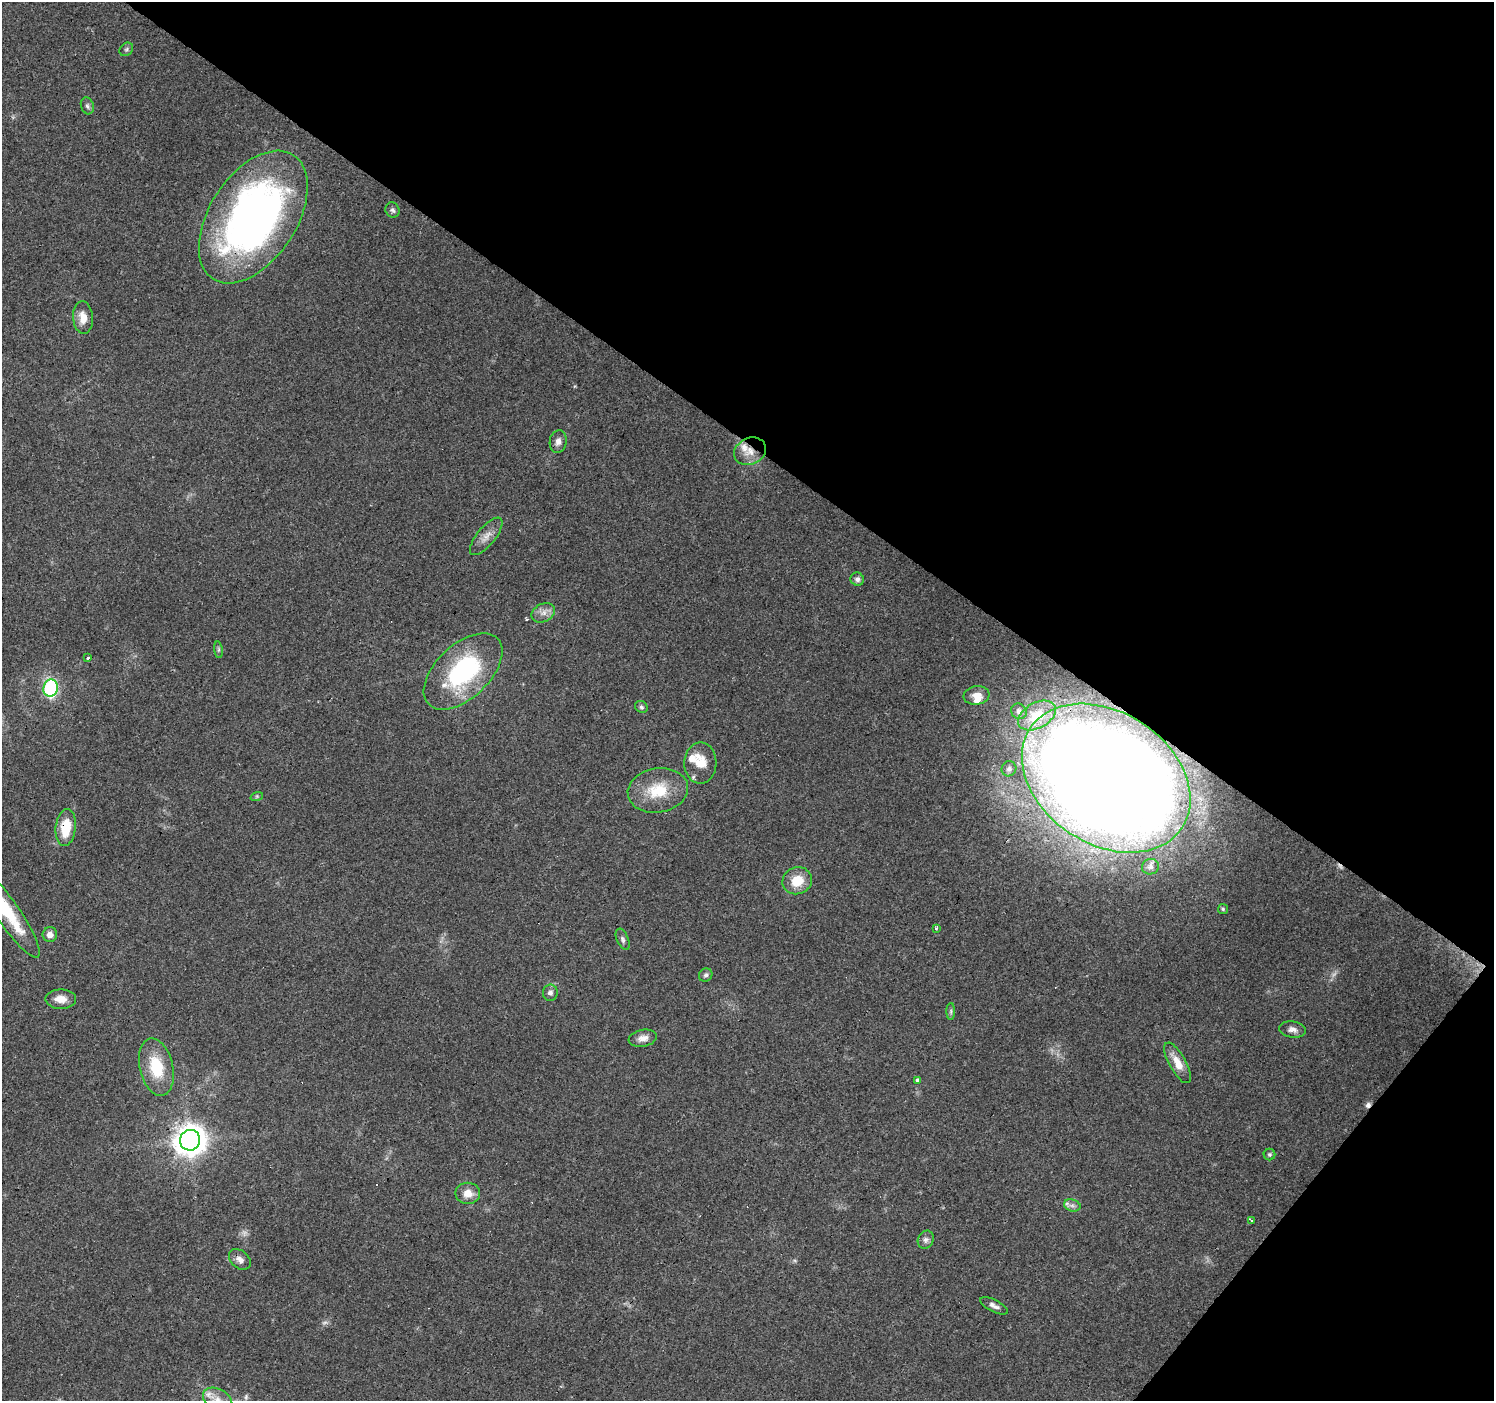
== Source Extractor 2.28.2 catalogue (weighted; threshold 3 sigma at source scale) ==
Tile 8 of 4 x 4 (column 4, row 2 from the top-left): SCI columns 4475-5966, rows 2969-4367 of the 5968 x 6005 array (HDU 1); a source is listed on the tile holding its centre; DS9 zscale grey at full resolution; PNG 1496 x 1403 px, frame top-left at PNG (2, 2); each listed source drawn as its Kron ellipse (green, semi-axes under 4 px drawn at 4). Shown black and unused: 36% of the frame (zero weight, under 3 of 4 exposures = <1% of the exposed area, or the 3 px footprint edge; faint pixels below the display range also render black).
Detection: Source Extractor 2.28.2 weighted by HDU 2 'WHT'; one run over the whole footprint, this tile lists its part. Background 0.0939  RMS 0.0067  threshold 0.0302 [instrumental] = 3 sigma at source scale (4.5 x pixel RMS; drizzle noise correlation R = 1.50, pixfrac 1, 0.0396/0.0396 arcsec/px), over >= 5 px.
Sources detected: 60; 2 too faint to see at this stretch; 4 cosmic-ray / hot-pixel residue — neither listed nor drawn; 5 inside a brighter listed object's ellipse — not listed separately; the other 49 listed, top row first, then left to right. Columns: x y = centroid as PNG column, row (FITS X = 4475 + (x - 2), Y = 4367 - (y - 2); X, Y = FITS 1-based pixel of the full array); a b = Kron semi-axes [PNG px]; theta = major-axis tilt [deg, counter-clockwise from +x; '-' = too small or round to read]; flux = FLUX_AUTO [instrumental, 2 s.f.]
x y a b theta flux
126 49 7 6 - 1.4
87 106 8 6 -72 1.8
392 210 8 7 - 1.7
253 217 74 43 57 340
83 317 16 10 -86 7.8
558 442 11 8 81 3.6
750 451 16 13 25 9
486 536 23 9 50 6.5
857 579 7 6 - 2.2
543 613 12 9 27 4.6
218 650 8 4 -82 1.2
88 658 3 3 - 2.7
463 671 48 26 43 82
51 688 8 7 - 94
977 695 13 9 8 6.1
641 707 7 5 -34 1.4
1019 711 8 7 - 2.1
1037 716 20 12 29 13
700 763 20 16 89 13
1009 769 7 7 - 2.2
1106 778 91 66 -34 2000
658 790 30 22 10 25
257 796 6 4 18 1
66 828 18 10 84 19
1150 867 8 7 - 2.3
797 881 15 13 23 14
1223 909 5 5 - 0.99
7 912 54 12 -55 38
936 928 3 3 - 6.6
50 935 7 7 - 4.4
623 939 11 5 -67 2
706 975 7 6 - 1.6
550 993 8 7 - 2.6
61 999 15 10 0 7.1
951 1011 8 4 89 1.3
1292 1029 13 8 -8 3.8
643 1038 14 8 11 4.9
1178 1063 23 8 -61 9.7
156 1067 29 16 -77 26
917 1080 3 3 - 7.3
190 1140 10 10 - 1000
1269 1155 6 6 - 1.3
468 1193 12 10 0 7.6
1072 1205 8 6 -16 2.4
1251 1220 3 3 - 2.4
926 1240 9 7 64 2.6
240 1259 12 8 -41 4.1
994 1306 15 6 -27 3.2
218 1400 16 10 -29 9.1
Overlapping masked pixels (flux is a lower limit): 4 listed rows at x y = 253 217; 750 451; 1106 778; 66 828
Isophote crosses this tile's border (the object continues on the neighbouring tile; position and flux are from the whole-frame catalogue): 2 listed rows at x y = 7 912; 218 1400